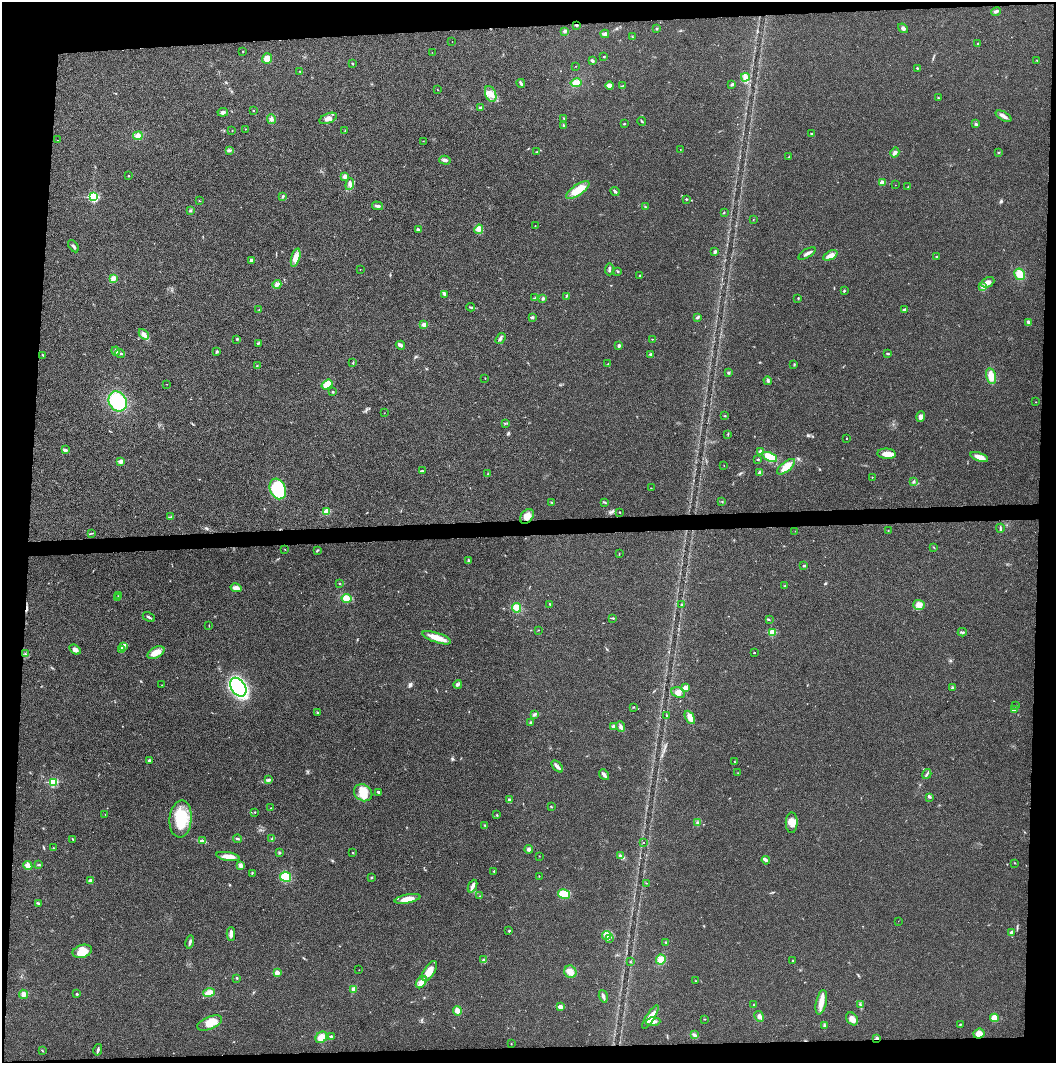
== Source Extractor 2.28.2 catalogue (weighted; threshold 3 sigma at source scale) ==
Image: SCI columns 2-4217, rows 1-4243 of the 4221 x 4244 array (HDU 1 of 3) = the unmasked area's bounding box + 8 px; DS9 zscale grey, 4 x 4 block average (1 PNG px = mean of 4 x 4 image px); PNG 1058 x 1065 px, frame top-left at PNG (2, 2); each listed source drawn as its Kron ellipse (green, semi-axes under 4 px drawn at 4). Shown black and unused: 9% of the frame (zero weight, under 3 of 4 exposures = <1% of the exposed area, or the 3 px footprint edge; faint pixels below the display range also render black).
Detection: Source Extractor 2.28.2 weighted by HDU 2 'WHT'. Background 0.0254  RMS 0.006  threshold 0.0272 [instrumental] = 3 sigma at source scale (4.5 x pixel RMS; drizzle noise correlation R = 1.50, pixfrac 1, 0.05/0.05 arcsec/px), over >= 5 px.
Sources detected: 316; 2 cosmic-ray / hot-pixel residue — neither listed nor drawn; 2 coinciding with a brighter row at this scale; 8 inside a brighter listed object's ellipse — not listed separately; the other 304 listed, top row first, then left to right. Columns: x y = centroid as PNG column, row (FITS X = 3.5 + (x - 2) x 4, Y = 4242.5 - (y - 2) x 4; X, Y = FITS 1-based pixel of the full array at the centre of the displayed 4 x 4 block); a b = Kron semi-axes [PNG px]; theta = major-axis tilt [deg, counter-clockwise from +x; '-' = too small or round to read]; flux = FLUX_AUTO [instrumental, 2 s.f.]
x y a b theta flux
996 11 5 3 - 7
577 25 2 2 - 4.9
903 28 5 3 - 8.3
657 29 2 2 - 3
565 31 3 2 - 7
605 34 4 4 - 7.3
632 37 3 2 - 2
452 42 2 2 - 0.59
977 44 2 2 - 1.3
243 52 2 2 - 1.2
432 52 2 2 - 0.58
604 57 2 2 - 2.8
267 59 5 5 - 31
592 61 4 3 - 5.3
1037 61 3 2 - 1.7
352 64 2 2 - 2.8
575 66 2 2 - 0.85
917 68 2 2 - 5
300 71 2 2 - 3.9
745 77 4 4 - 9.9
521 83 4 2 - 6.8
576 83 5 4 - 30
732 84 3 2 - 6
610 86 4 4 - 14
622 86 2 2 - 1.3
438 90 2 2 - 0.97
491 94 8 5 -68 30
938 98 2 2 - 3.3
481 108 3 2 - 8.4
254 110 2 2 - 1.8
223 112 5 4 - 9.1
1003 116 8 3 -29 14
328 118 9 5 22 19
564 118 3 2 - 2.1
271 119 5 3 - 7.5
642 121 4 2 - 4.4
624 124 2 2 - 5.7
976 124 3 2 - 4.4
563 125 2 2 - 2.3
245 129 2 2 - 0.96
232 131 2 2 - 1.4
345 131 2 2 - 1.3
811 134 2 2 - 4.8
138 136 5 3 - 17
58 140 2 2 - 0.94
423 141 2 2 - 1
680 149 2 2 - 0.68
229 150 4 2 - 4.2
537 152 2 2 - 2.4
895 152 5 3 - 8.7
998 153 2 2 - 2.1
789 157 3 2 - 2.2
445 160 6 3 -15 8.9
128 176 2 2 - 2.4
345 176 3 3 - 12
882 183 2 2 - 69
350 184 6 3 73 11
895 185 2 2 - 0.68
908 187 2 2 - 1.3
578 190 13 5 35 67
615 191 5 2 - 5.3
283 196 3 2 - 4
94 197 2 2 - 350
686 199 2 2 - 4.9
199 201 3 2 - 1.6
378 206 6 2 -14 11
645 207 3 2 - 2.3
190 211 2 2 - 2.2
724 212 2 2 - 1.3
753 220 2 2 - 1
535 226 2 2 - 1.1
479 229 5 4 - 11
418 230 3 2 - 7.7
73 246 7 2 -56 7.8
715 251 3 3 - 6.3
807 253 10 2 31 11
830 255 8 4 27 17
937 257 2 2 - 3.5
296 258 9 4 74 20
251 260 4 3 - 7.5
360 269 2 2 - 0.74
609 269 6 2 87 6.5
618 271 2 2 - 3.7
1020 274 6 5 - 43
640 276 2 2 - 1.6
113 278 4 4 - 16
988 282 7 5 24 17
277 284 4 2 - 23
983 287 4 3 - 7.1
844 291 2 2 - 3.1
445 294 2 2 - 1.8
566 296 3 2 - 2.4
535 298 2 2 - 2.1
543 298 3 2 - 6.3
798 298 3 2 - 2
471 307 4 2 - 4.1
259 310 2 2 - 0.86
904 310 2 2 - 22
532 317 2 2 - 15
697 317 4 3 - 4.6
1029 322 3 3 - 6.9
424 325 2 2 - 52
144 334 6 4 -47 13
500 338 6 3 55 8.2
237 339 3 2 - 2.7
652 339 2 2 - 1.4
258 343 4 2 - 3.7
400 345 5 3 - 7.9
619 345 4 2 - 6
116 351 4 3 - 7.6
217 351 2 2 - 1.6
120 353 4 2 - 5.5
651 354 2 2 - 14
888 354 3 2 - 4.3
43 355 2 2 - 1.3
353 363 3 2 - 2.4
608 364 2 2 - 2
794 364 2 2 - 2.1
257 366 2 2 - 2.5
728 373 3 2 - 3.4
991 376 8 5 -77 33
485 378 3 2 - 1
768 381 4 3 - 5.5
167 384 2 2 - 1
327 384 6 4 36 40
333 392 3 2 - 2.9
118 401 10 8 -60 230
1036 402 2 2 - 1.2
384 413 2 2 - 1.1
725 416 2 2 - 1.7
921 416 5 4 - 11
505 423 2 2 - 1.2
728 434 2 2 - 1.3
847 438 2 2 - 2.2
65 450 3 2 - 11
760 452 4 3 - 8.6
887 454 9 5 -5 31
770 457 8 4 -24 62
979 457 9 3 -21 33
758 459 2 2 - 6.2
121 461 2 2 - 41
724 465 2 2 - 1.2
786 467 10 5 40 39
422 471 2 2 - 1.9
760 473 4 3 - 5.9
488 474 2 2 - 1.7
872 477 2 2 - 1.9
914 482 2 2 - 2
651 488 2 2 - 0.77
278 489 10 8 -69 220
551 502 2 2 - 1.4
604 502 4 2 - 3.8
722 502 2 2 - 2.3
326 512 2 2 - 120
620 512 2 2 - 2
527 516 8 6 51 27
171 517 2 2 - 1.4
1000 528 5 2 - 4.8
795 531 2 2 - 0.89
888 531 2 2 - 1.4
91 533 3 2 - 2.4
934 547 2 2 - 2
285 549 2 2 - 1.1
317 550 3 2 - 3.8
619 553 2 2 - 1.5
469 560 2 2 - 2.2
804 566 3 2 - 3.9
340 584 2 2 - 1.7
785 585 2 2 - 1.6
236 588 5 4 - 20
118 596 2 2 - 2.1
118 598 3 2 - 2.7
347 598 5 4 - 32
550 604 3 2 - 2.5
682 605 2 2 - 2.1
919 605 6 5 - 20
517 608 5 3 - 38
149 617 6 2 -26 5.7
613 618 3 2 - 3.1
769 619 2 2 - 1.5
209 626 3 2 - 1.4
538 630 2 2 - 1.5
772 632 2 2 - 140
962 632 4 2 - 4.3
437 638 15 5 -19 42
123 646 4 3 - 7.1
121 649 3 3 - 8.1
75 650 6 4 -31 12
156 653 9 5 28 38
754 653 2 2 - 4.1
25 654 3 2 - 3.6
458 684 4 2 - 5.7
162 685 2 2 - 0.8
238 687 10 7 -56 510
685 688 2 2 - 31
953 688 3 3 - 6.5
678 693 7 5 -24 17
1015 706 2 2 - 1.3
633 707 2 2 - 1.9
1014 710 2 2 - 36
317 713 2 2 - 3.4
534 715 2 2 - 2.5
666 715 3 2 - 2.2
690 717 7 4 -62 23
531 723 3 2 - 6.1
613 726 3 3 - 5.5
621 727 5 3 - 9.4
149 761 4 3 - 6.3
734 761 2 2 - 1.3
557 766 7 3 -45 13
738 773 2 2 - 1.3
927 774 5 2 - 5.7
604 775 6 2 -50 12
268 780 4 2 - 4.1
53 782 2 2 - 240
379 792 4 2 - 7.7
363 793 10 8 -33 43
930 797 4 2 - 3.8
509 799 3 2 - 4.6
551 806 3 2 - 2.4
271 808 2 2 - 1.2
255 812 2 2 - 1.8
105 814 2 2 - 0.92
497 815 2 2 - 2.4
181 819 18 11 85 120
697 823 3 2 - 2.8
792 823 10 6 89 29
485 825 3 2 - 3
237 839 4 2 - 4.6
272 839 3 2 - 3.9
73 840 3 2 - 2.1
202 841 3 2 - 3.8
644 842 2 2 - 2.6
53 848 2 2 - 1.5
529 849 4 3 - 8.5
279 853 2 2 - 1.3
353 853 2 2 - 2
539 856 2 2 - 1.2
621 856 4 2 - 6.6
228 857 12 4 -10 26
766 860 4 3 - 6.5
1015 863 2 2 - 1.2
39 865 4 2 - 3.2
28 866 5 4 - 17
240 866 3 3 - 13
494 871 2 2 - 4.2
252 873 3 2 - 2.3
539 876 2 2 - 1.5
285 877 5 5 - 59
371 878 3 2 - 3.3
91 881 2 2 - 31
646 883 2 2 - 1.2
473 886 7 3 66 15
564 894 6 4 -11 60
479 896 2 2 - 1.1
407 899 13 4 11 39
38 903 3 2 - 5.5
898 921 2 2 - 0.77
509 931 3 2 - 3.2
1011 932 3 2 - 8.8
231 934 7 3 89 19
607 935 5 2 - 7.9
609 938 2 2 - 2
190 942 7 2 77 9.5
666 942 2 2 - 2.2
82 951 10 6 16 47
661 959 5 4 - 30
483 960 3 3 - 4.4
793 960 2 2 - 3.3
630 962 2 2 - 2
359 970 2 2 - 1.6
429 971 11 5 57 45
570 972 6 6 - 31
277 973 2 2 - 57
237 978 2 2 - 2.5
696 981 2 2 - 1.8
421 982 7 4 52 20
353 989 3 3 - 13
209 993 6 4 18 28
24 994 5 4 - 14
77 994 2 2 - 9.2
603 996 6 3 -74 8.5
821 1002 12 5 76 32
754 1005 2 2 - 2.4
860 1005 3 2 - 4
560 1007 2 2 - 46
457 1011 5 3 - 26
759 1016 5 4 - 11
650 1017 13 4 57 36
994 1018 4 4 - 32
705 1019 2 2 - 1.4
852 1019 7 5 -55 21
653 1022 7 3 4 13
210 1023 13 6 22 51
960 1024 2 2 - 2.5
824 1026 3 2 - 3.9
979 1034 5 5 - 26
695 1035 4 3 - 8.3
331 1036 2 2 - 13
321 1037 6 5 - 34
877 1039 3 3 - 7.5
511 1043 2 2 - 1.4
98 1050 6 2 76 7
42 1051 3 2 - 2.9
Overlapping masked pixels (flux is a lower limit): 2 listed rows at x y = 577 25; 877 1039
Diffuse or blended objects may show on this block-average render without a row.